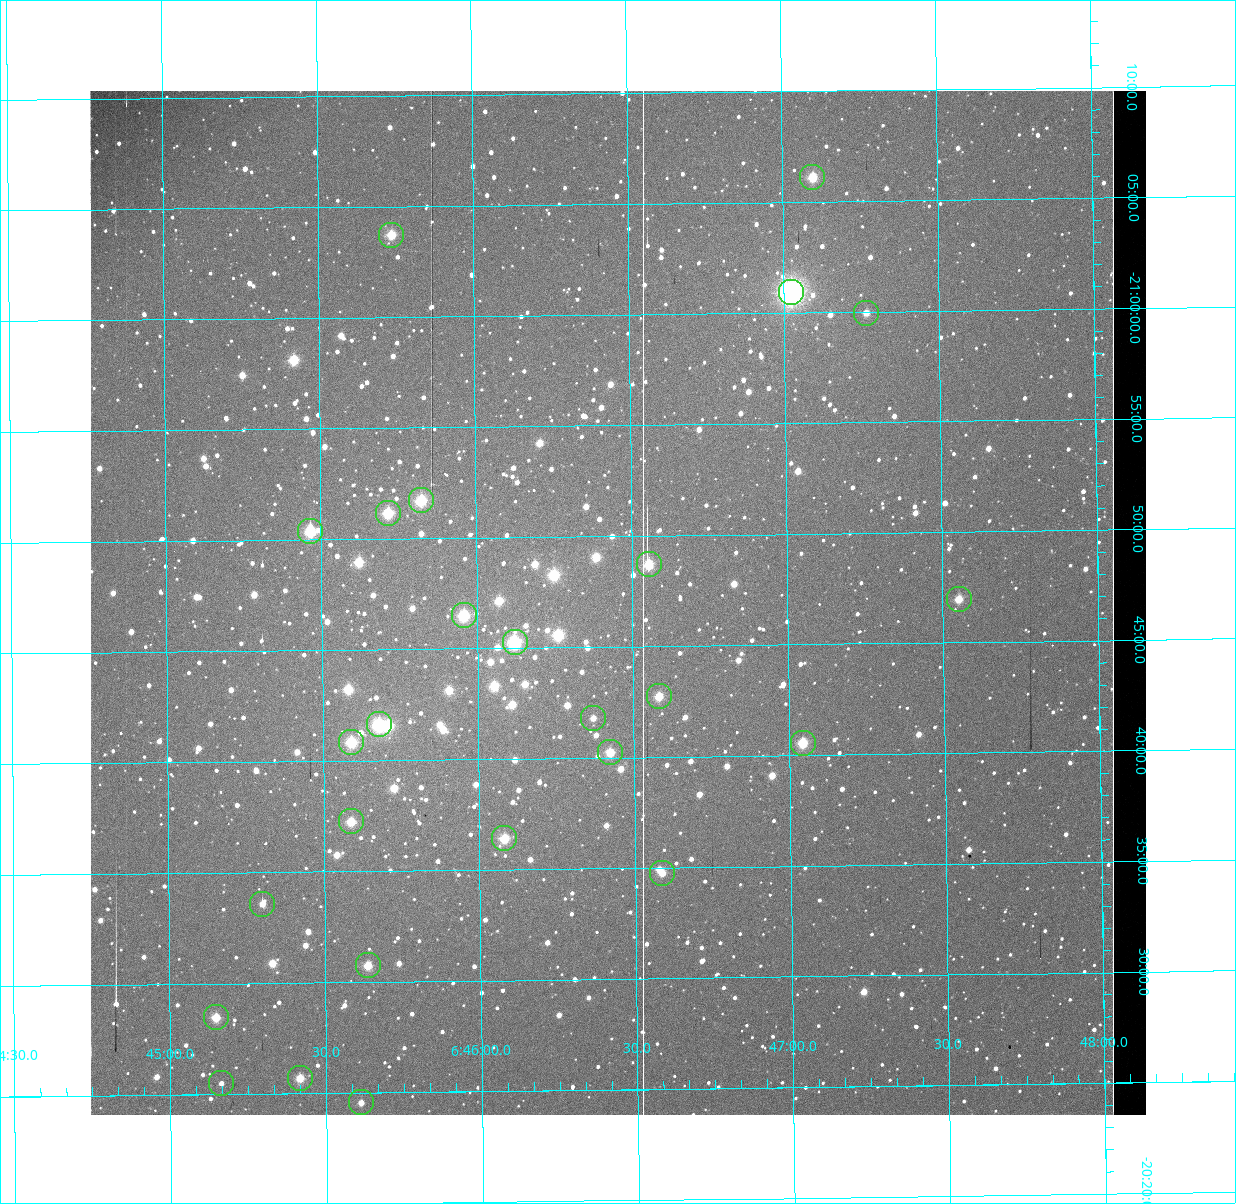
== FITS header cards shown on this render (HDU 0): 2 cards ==
NAXIS1  =                 1056 / Axis length
NAXIS2  =                 1024 / Axis length

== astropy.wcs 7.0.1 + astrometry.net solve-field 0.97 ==
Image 1056 x 1024 px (HDU 0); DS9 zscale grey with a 90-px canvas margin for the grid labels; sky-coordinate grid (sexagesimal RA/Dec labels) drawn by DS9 from the SOLVED WCS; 26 Tycho-2 reference stars matched to detected sources circled (green)
Header WCS: none
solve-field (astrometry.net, Tycho-2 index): SOLVED blind (the file carries no WCS)
Solved WCS: RA---TAN-SIP/DEC--TAN-SIP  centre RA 06:46:27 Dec -20:47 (101.61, -20.78 deg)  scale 2.71 arcsec/px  FOV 47.7' x 46.3'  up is +179 deg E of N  parity normal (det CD < 0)
(file carries no celestial WCS; the grid is the blind solution)
Tycho-2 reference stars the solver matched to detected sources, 26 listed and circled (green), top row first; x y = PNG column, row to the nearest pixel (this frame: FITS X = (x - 91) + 1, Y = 1024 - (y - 92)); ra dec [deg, ICRS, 3 dp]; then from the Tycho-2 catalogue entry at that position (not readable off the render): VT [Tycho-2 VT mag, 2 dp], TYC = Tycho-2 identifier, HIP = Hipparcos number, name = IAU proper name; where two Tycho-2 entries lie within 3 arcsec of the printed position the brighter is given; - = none
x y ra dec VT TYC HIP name
813 178 101.774 -21.102 7.91 5961-1426-1 - -
392 236 101.434 -21.062 7.97 5961-2270-1 - -
792 293 101.756 -21.015 6.03 5961-3333-1 32504 -
867 314 101.816 -20.999 10.13 5961-1866-1 - -
422 501 101.456 -20.862 8.27 5961-1358-1 - -
389 514 101.429 -20.853 7.54 5961-362-1 32393 -
311 532 101.367 -20.840 8.23 5961-2850-1 - -
650 565 101.639 -20.812 7.87 5961-2866-1 32467 -
960 600 101.888 -20.783 9.38 5961-2236-1 - -
465 616 101.489 -20.775 7.05 5961-3331-1 32406 -
516 643 101.530 -20.754 7.32 5961-3329-1 32426 -
660 697 101.646 -20.712 9.35 5961-3181-1 - -
594 719 101.593 -20.697 9.72 5961-3011-1 - -
380 725 101.420 -20.694 7.79 5961-3346-1 - -
352 743 101.398 -20.681 8.35 5961-3326-1 32390 -
804 744 101.761 -20.676 8.31 5961-3335-1 - -
611 753 101.606 -20.671 9.14 5961-2202-1 - -
352 822 101.397 -20.621 9.06 5957-285-1 - -
505 839 101.520 -20.607 7.91 5957-811-1 32422 -
663 874 101.647 -20.579 8.94 5957-19-1 - -
263 905 101.325 -20.560 9.46 5957-1381-1 - -
369 966 101.409 -20.513 9.32 5957-695-1 - -
217 1018 101.287 -20.475 9.34 5957-657-1 - -
301 1079 101.354 -20.428 9.33 5957-815-1 - -
222 1084 101.291 -20.425 10.44 5957-367-1 - -
362 1103 101.403 -20.409 10.63 5957-195-1 - -